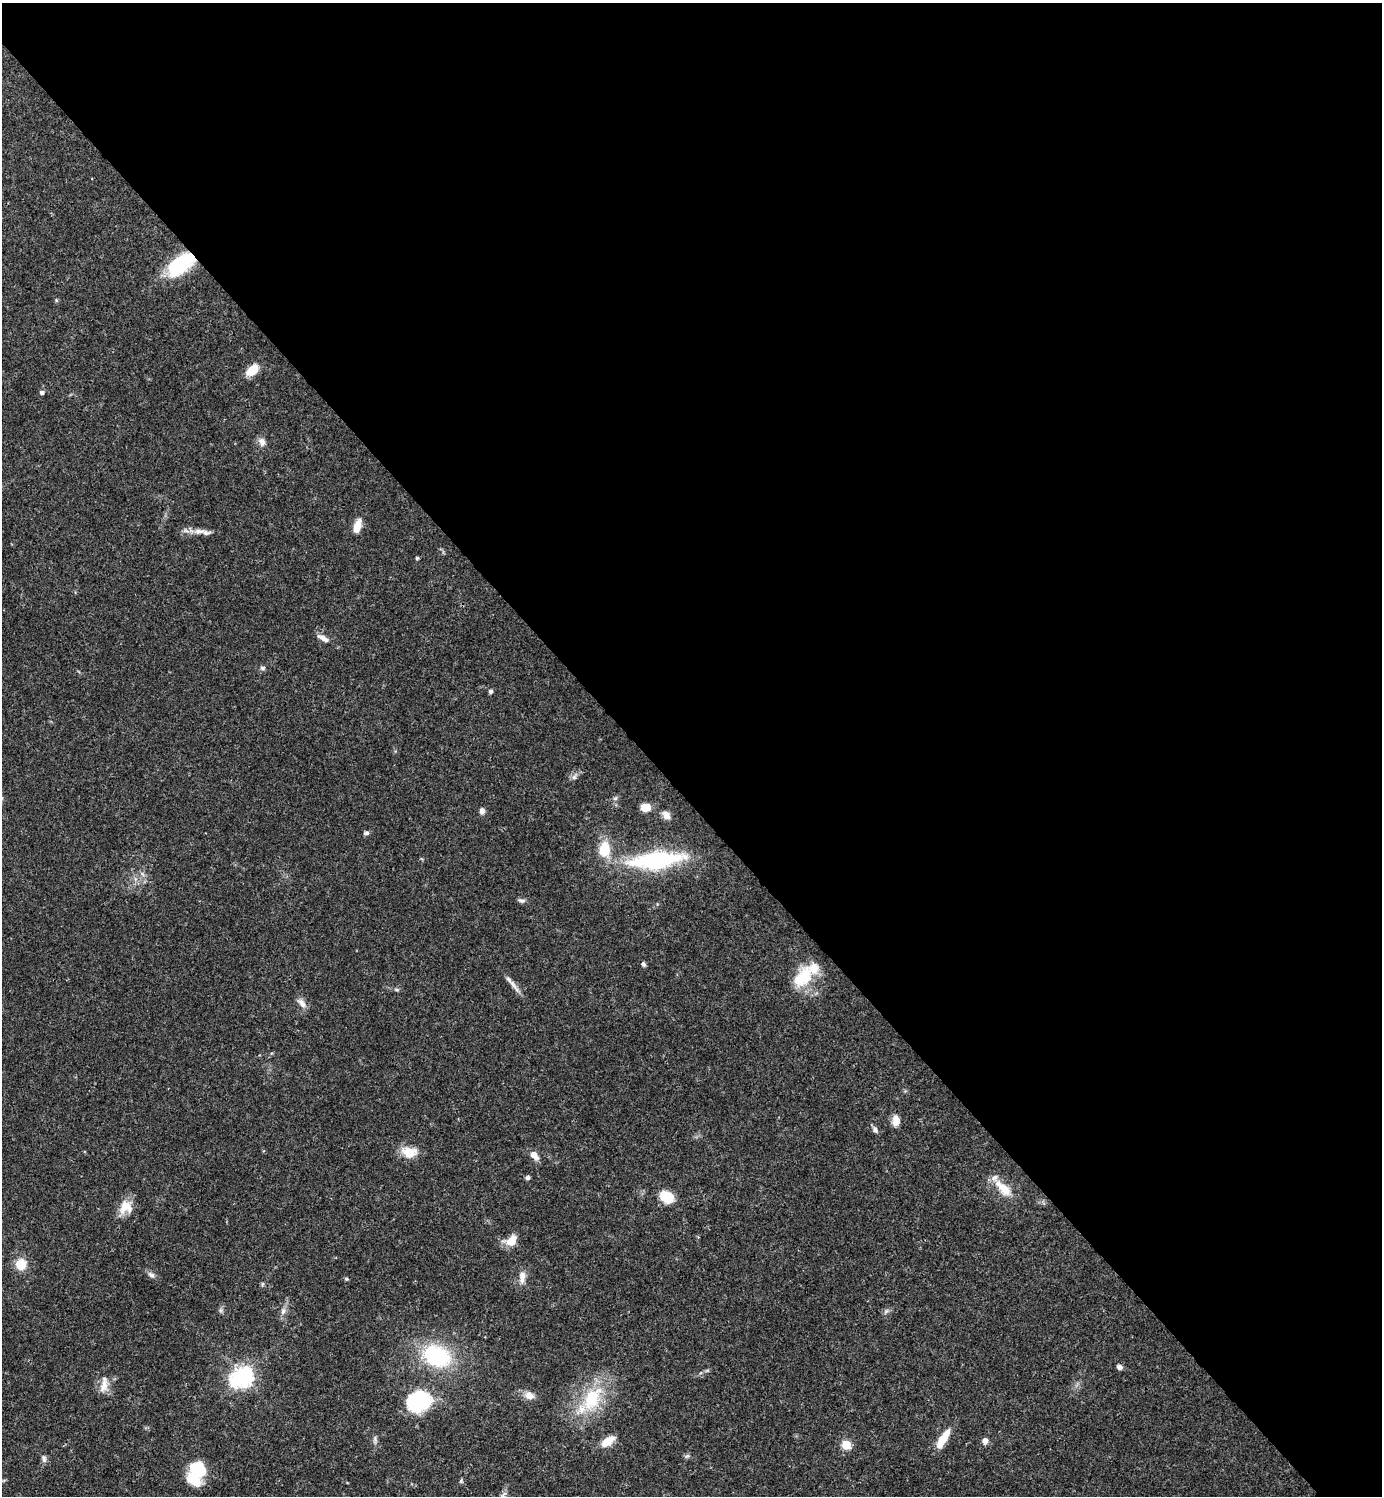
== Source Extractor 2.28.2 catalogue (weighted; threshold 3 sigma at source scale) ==
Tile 3 of 4 x 4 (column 3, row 1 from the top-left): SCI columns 3062-4441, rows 4485-5978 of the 5980 x 5981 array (HDU 1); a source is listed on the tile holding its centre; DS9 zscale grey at full resolution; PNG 1384 x 1498 px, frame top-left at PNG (2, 3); no overlay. Shown black and unused: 54% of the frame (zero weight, under 3 of 4 exposures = <1% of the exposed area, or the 3 px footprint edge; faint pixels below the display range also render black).
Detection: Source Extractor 2.28.2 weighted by HDU 2 'WHT'; one run over the whole footprint, this tile lists its part. Background 0.0387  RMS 0.0026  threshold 0.0117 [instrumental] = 3 sigma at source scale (4.5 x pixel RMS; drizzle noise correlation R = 1.50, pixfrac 1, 0.05/0.05 arcsec/px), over >= 5 px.
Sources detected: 58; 2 inside a brighter object's white glare — not listed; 1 inside a brighter listed object's ellipse — not listed separately; the other 55 listed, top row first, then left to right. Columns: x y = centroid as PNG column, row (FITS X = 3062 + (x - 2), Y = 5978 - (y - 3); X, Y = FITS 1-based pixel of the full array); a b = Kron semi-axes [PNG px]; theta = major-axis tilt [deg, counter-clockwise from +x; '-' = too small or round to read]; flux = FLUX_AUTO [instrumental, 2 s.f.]
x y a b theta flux
181 264 27 13 38 22
56 300 6 4 -72 0.31
252 370 13 8 43 5.6
42 392 5 5 - 0.79
262 442 12 8 -67 1.5
357 526 14 7 73 3.7
199 531 20 8 4 2.5
417 558 5 4 - 0.31
323 638 18 6 -28 1.7
262 668 7 5 -3 0.59
491 692 5 5 - 0.6
574 777 8 6 63 0.87
615 798 6 5 - 0.54
646 807 7 6 - 5.7
482 811 8 6 85 1
666 815 11 8 -55 1.6
366 833 8 5 2 0.6
604 849 17 13 -88 6.8
655 860 64 18 6 30
522 901 10 5 -6 0.72
644 964 6 5 - 0.59
804 977 29 18 53 10
513 984 19 6 -54 1.7
396 990 8 4 -9 0.47
302 1003 14 8 -52 1.7
896 1120 11 8 -87 2.7
875 1130 8 6 -60 1
409 1152 20 13 -11 4.6
534 1155 11 7 -49 2.3
527 1178 5 4 - 0.7
1003 1188 29 11 -45 5.3
666 1197 14 10 -33 6.3
126 1207 19 15 50 4.1
511 1241 13 10 27 4.3
21 1265 11 11 - 5.2
151 1275 11 6 -41 0.99
522 1277 17 7 89 2.1
346 1279 5 4 - 0.38
262 1284 6 5 - 0.4
220 1310 7 4 89 0.53
283 1311 11 6 75 1.2
886 1311 8 4 45 0.61
437 1356 28 20 -22 24
1119 1367 7 5 -31 0.95
243 1376 7 6 - 150
104 1385 18 11 85 3
529 1395 13 10 -17 2.2
592 1399 43 24 59 16
418 1402 26 22 5 19
943 1439 25 7 60 5.5
608 1441 17 8 36 3.8
985 1441 7 5 82 1.4
846 1445 5 5 - 14
44 1459 11 6 -78 0.94
196 1473 26 16 72 13
Overlapping masked pixels (flux is a lower limit): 1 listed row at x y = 181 264